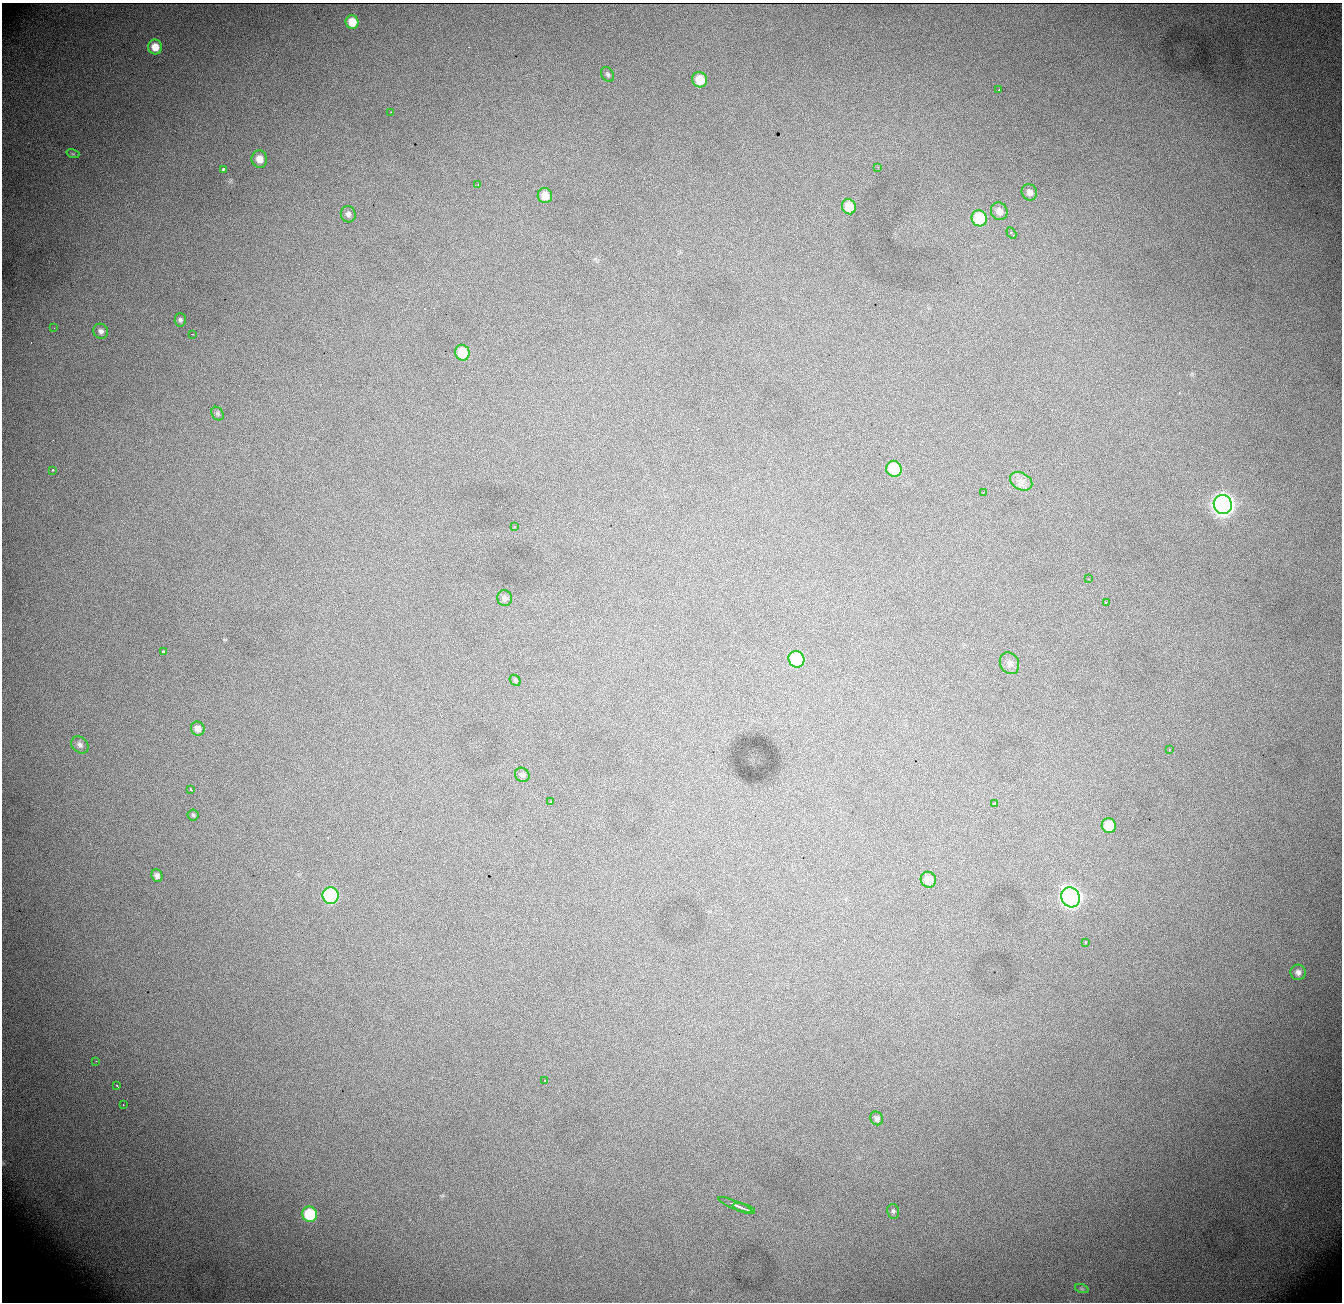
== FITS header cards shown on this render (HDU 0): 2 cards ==
NAXIS1  = 1340
NAXIS2  = 1300

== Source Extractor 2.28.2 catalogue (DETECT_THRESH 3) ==
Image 1340 x 1300 px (HDU 0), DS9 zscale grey, 1 PNG px = 1 image px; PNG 1344 x 1304 px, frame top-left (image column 1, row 1300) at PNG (2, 3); each listed source drawn as its Kron ellipse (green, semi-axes under 4 px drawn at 4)
Background 1320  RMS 16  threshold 49.1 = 3 sigma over >= 5 px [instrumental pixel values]
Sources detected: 62; all 62 listed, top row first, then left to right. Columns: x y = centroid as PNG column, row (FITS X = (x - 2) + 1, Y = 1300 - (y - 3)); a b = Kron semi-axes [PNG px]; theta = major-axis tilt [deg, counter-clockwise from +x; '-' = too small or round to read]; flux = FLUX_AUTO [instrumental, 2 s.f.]
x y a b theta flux
352 22 6 6 - 17000
155 47 7 7 - 15000
608 74 8 6 -56 2300
700 80 8 7 - 21000
999 90 3 2 - 2100
391 112 3 2 - 800
73 154 6 4 -18 1700
259 159 8 8 - 11000
878 167 3 2 - 670
223 169 3 3 - 8200
478 185 2 2 - 660
1029 192 8 7 - 5600
545 196 7 7 - 14000
849 207 8 7 - 22000
999 211 9 8 - 7400
348 214 8 7 - 3800
979 218 8 7 - 60000
1011 233 6 3 -59 6700
180 320 7 5 -85 2400
54 328 2 2 - 3500
101 331 8 7 - 4100
192 334 2 2 - 710
462 353 8 7 - 33000
218 414 7 5 -55 2200
894 469 8 7 - 51000
53 470 3 2 - 6200
1021 481 12 8 -28 7500
983 493 2 2 - 850
1223 504 9 9 - 950000
514 527 3 3 - 1200
1089 579 2 2 - 780
505 598 8 7 - 3800
1106 602 4 3 - 2900
164 651 4 2 - 4300
796 659 8 7 - 76000
1009 663 11 9 -61 5600
515 680 6 4 -46 1700
198 729 7 6 - 6200
80 745 9 7 -44 4700
1169 749 2 2 - 850
522 775 7 6 - 3300
190 789 4 3 - 6600
551 801 3 3 - 1400
995 804 3 3 - 6300
193 815 5 5 - 1700
1109 826 7 7 - 34000
157 876 6 5 - 4000
928 880 8 7 - 18000
331 896 8 8 - 160000
1071 897 10 9 - 700000
1085 942 3 3 - 6900
1298 972 7 7 - 4800
96 1061 2 2 - 620
544 1081 3 2 - 1400
117 1086 3 2 - 1700
123 1105 2 2 - 570
877 1118 7 6 - 3500
735 1205 18 3 -22 7700
744 1209 11 2 -16 6600
893 1211 7 6 - 2500
310 1214 8 7 - 61000
1082 1289 7 4 -19 1700